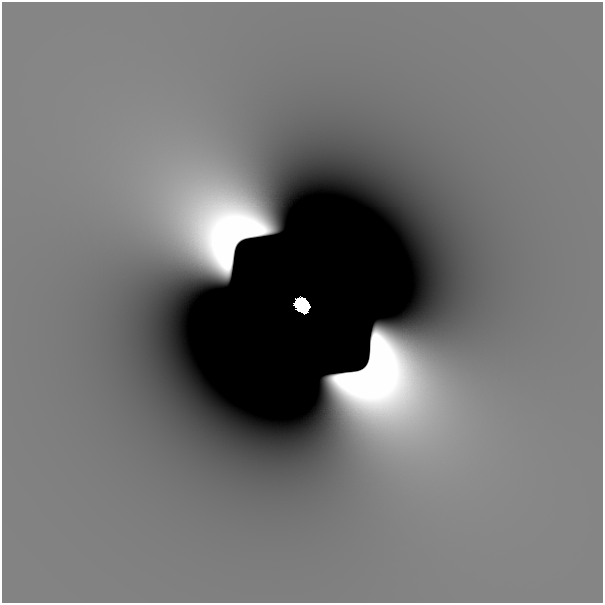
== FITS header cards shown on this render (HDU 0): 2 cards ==
NAXIS1  =                  601
NAXIS2  =                  601

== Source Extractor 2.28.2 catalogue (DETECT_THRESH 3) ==
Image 601 x 601 px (HDU 0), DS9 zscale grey, 1 PNG px = 1 image px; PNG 605 x 605 px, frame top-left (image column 1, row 601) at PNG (2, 2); no overlay
Background -6.15e-12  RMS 3.1e-12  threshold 9.20e-12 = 3 sigma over >= 5 px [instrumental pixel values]
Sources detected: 3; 2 with non-positive FLUX_AUTO (blend fragments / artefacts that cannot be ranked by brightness) are not listed; the other 1 listed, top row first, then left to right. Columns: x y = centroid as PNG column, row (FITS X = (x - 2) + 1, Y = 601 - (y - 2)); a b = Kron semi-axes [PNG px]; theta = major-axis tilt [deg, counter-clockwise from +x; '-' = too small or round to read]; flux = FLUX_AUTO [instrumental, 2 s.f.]
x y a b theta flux
302 305 12 10 -48 3.4
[2 non-positive-flux detections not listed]